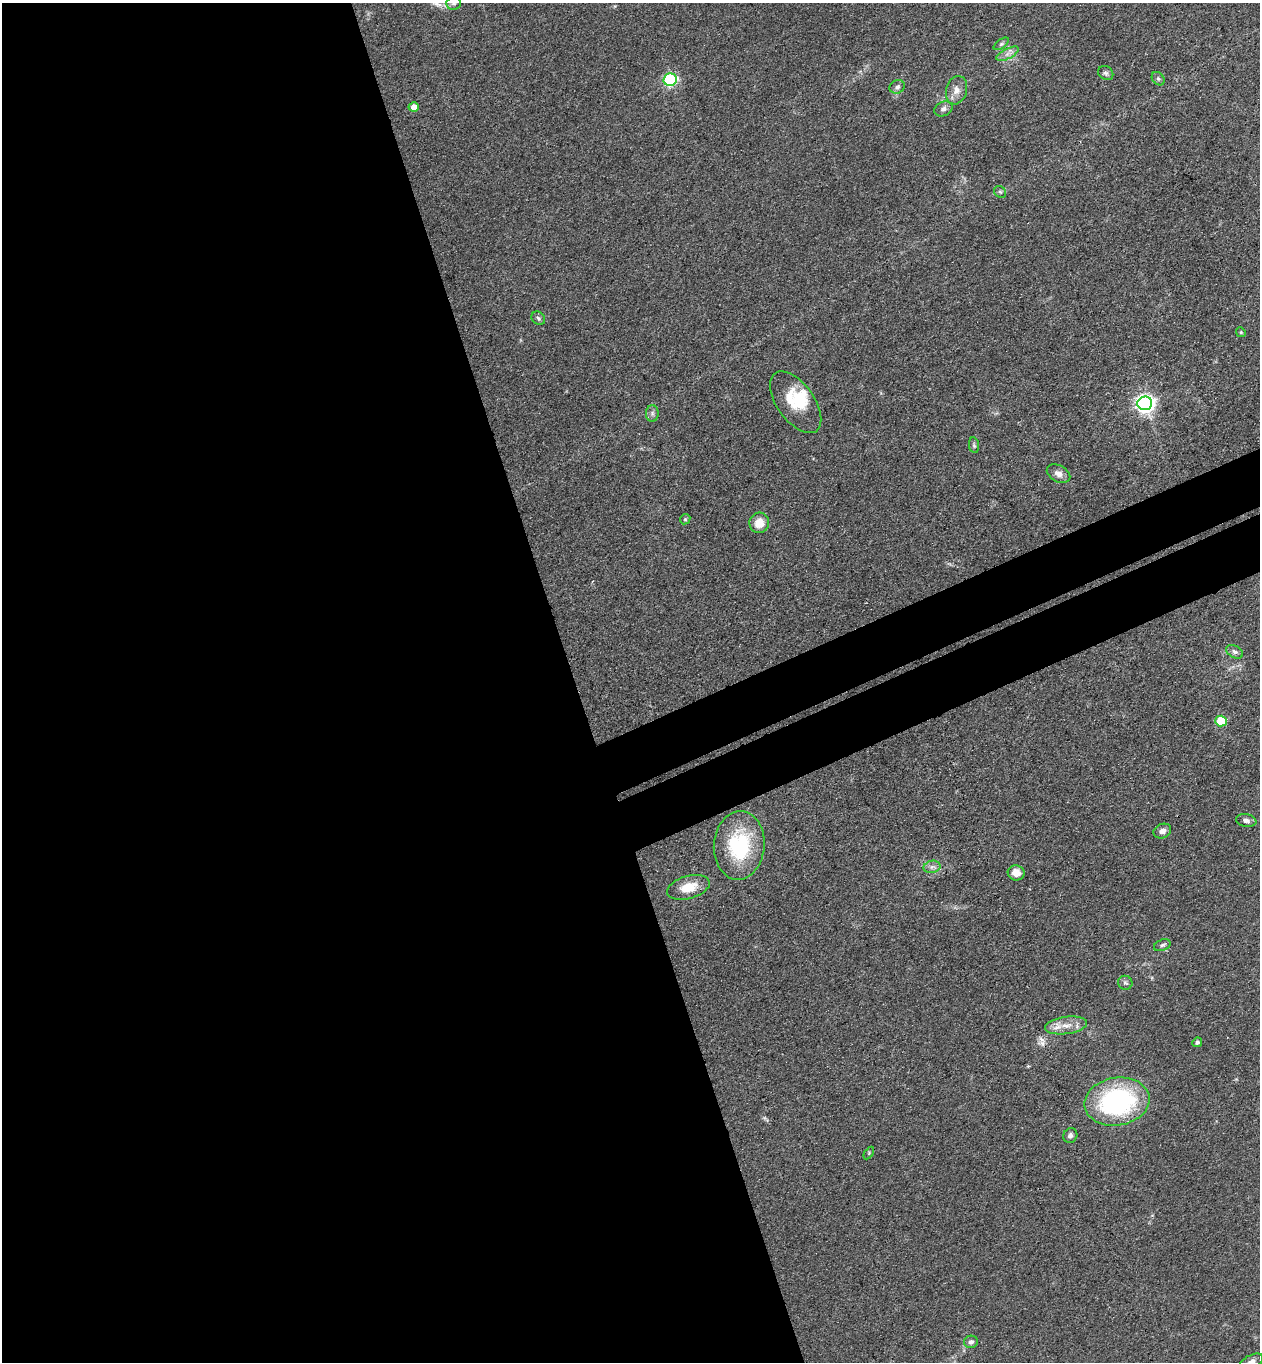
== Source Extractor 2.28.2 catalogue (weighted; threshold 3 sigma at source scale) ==
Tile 9 of 4 x 4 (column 1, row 3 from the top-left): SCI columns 301-1558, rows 1416-2775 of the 5504 x 5548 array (HDU 1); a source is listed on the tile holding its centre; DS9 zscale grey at full resolution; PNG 1262 x 1364 px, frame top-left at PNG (2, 3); each listed source drawn as its Kron ellipse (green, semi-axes under 4 px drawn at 4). Shown black and unused: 50% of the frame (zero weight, under 3 of 4 exposures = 5% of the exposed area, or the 3 px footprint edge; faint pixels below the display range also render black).
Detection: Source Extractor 2.28.2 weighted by HDU 2 'WHT'; one run over the whole footprint, this tile lists its part. Background 0.0936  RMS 0.0064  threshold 0.0286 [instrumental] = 3 sigma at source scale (4.5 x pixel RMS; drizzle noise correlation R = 1.50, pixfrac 1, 0.05/0.05 arcsec/px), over >= 5 px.
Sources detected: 38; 1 inside a brighter listed object's ellipse — not listed separately; the other 37 listed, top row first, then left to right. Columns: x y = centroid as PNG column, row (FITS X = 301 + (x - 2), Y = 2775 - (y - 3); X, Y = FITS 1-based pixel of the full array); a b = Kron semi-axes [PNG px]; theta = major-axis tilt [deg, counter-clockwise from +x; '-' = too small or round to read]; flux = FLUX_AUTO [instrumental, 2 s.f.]
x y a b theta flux
454 3 7 6 - 1.8
1001 44 9 4 35 1.4
1008 54 12 5 27 3.2
1106 73 8 6 -35 1.7
1158 79 7 5 -48 1.5
670 80 7 6 - 75
897 87 8 6 25 2
956 90 14 10 74 5.1
414 107 5 4 - 6.5
943 109 9 7 25 2.5
1000 192 6 5 - 1.2
538 318 7 6 - 1.5
1241 332 5 4 - 0.77
796 402 35 18 -55 22
1145 403 7 7 - 310
652 413 8 6 90 2
974 445 8 5 -81 1.3
1059 474 12 8 -28 3.7
685 519 5 4 - 0.79
759 523 10 10 - 9.2
1235 652 9 6 -29 2
1221 721 6 5 - 29
1246 821 10 6 -9 2.3
1162 831 9 7 24 3.4
739 845 34 25 85 52
932 867 8 6 12 2.4
1016 873 8 7 - 6.3
688 887 22 11 16 13
1162 945 9 5 22 1.6
1125 983 7 7 - 1.6
1066 1025 21 8 8 7.8
1197 1042 5 4 - 1.3
1117 1102 33 24 10 100
1070 1135 8 7 - 2.1
869 1153 7 4 55 0.81
971 1342 7 6 - 2.1
1251 1362 12 6 26 3.6
Isophote crosses this tile's border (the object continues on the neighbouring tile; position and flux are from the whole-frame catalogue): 2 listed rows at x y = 454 3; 1251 1362